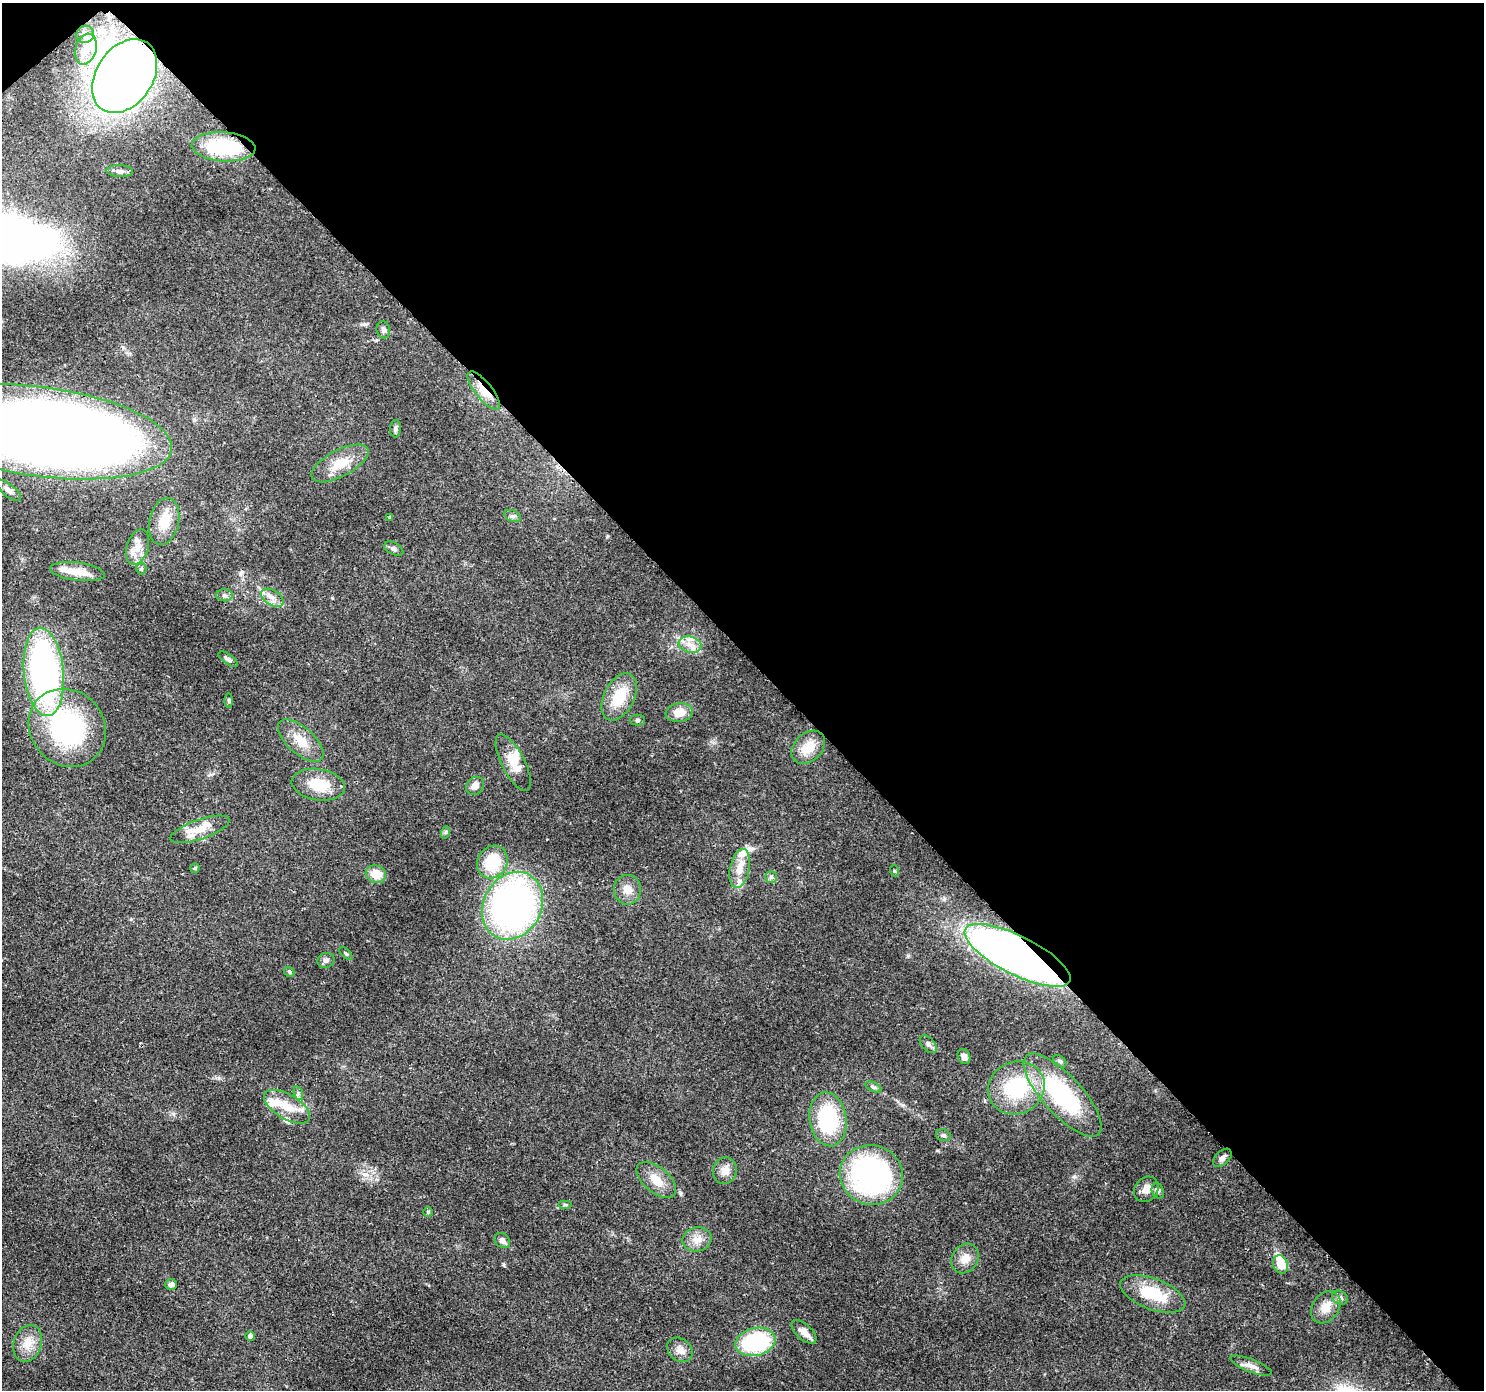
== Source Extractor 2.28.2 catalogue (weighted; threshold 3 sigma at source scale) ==
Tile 3 of 4 x 4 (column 3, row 1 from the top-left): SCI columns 3055-4536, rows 4393-5780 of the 6113 x 6069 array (HDU 1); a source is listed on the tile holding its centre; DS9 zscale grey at full resolution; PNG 1486 x 1392 px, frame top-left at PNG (2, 3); each listed source drawn as its Kron ellipse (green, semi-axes under 4 px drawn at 4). Shown black and unused: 47% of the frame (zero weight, under 3 of 4 exposures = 7% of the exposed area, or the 3 px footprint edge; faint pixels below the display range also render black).
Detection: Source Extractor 2.28.2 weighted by HDU 2 'WHT'; one run over the whole footprint, this tile lists its part. Background 0.13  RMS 0.0047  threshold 0.0213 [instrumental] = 3 sigma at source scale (4.5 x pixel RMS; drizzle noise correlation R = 1.50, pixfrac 1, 0.0396/0.0396 arcsec/px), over >= 5 px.
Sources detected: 90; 3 inside a brighter object's white glare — neither listed nor drawn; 8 inside a brighter listed object's ellipse — not listed separately; the other 79 listed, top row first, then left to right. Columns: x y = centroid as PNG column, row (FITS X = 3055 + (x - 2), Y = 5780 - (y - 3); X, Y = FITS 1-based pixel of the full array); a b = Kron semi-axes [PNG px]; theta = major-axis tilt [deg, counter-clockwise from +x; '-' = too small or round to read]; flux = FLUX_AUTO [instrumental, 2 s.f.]
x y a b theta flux
85 34 9 8 - 2.7
86 49 16 10 73 6
125 76 40 28 56 480
224 147 32 14 -4 30
120 171 13 6 -1 1.9
383 330 8 6 -76 1.4
484 391 23 8 -51 7.9
395 429 9 5 85 1.1
41 432 132 44 -8 890
340 463 31 13 28 11
8 490 15 6 -39 2.2
512 516 9 5 -26 1.3
390 517 4 3 - 0.6
164 521 24 14 77 10
138 547 18 10 73 5.5
394 549 10 6 -26 1.4
141 569 5 5 - 0.74
78 572 28 9 -7 7.9
224 595 8 6 0 1.3
272 598 12 7 -31 3.2
690 645 11 8 -16 3.8
228 659 11 5 -36 1.3
44 672 44 20 -84 150
619 697 25 15 63 15
229 700 7 3 90 0.6
679 713 14 9 8 6.7
637 720 7 5 0 1.1
67 728 41 36 -48 75
301 741 28 13 -41 8.9
808 747 19 14 43 8.8
513 763 31 11 -63 8.4
318 785 27 15 -9 13
475 786 10 8 47 3
200 829 31 9 19 8
446 832 6 4 70 0.77
492 862 17 14 59 19
195 868 4 4 - 0.58
740 868 20 9 78 6.9
895 871 5 3 - 0.48
376 874 10 8 -19 7.7
771 877 6 5 - 1
627 890 15 13 90 4.8
512 906 35 29 60 190
346 953 8 3 -45 0.58
1017 955 58 19 -27 380
326 960 8 7 - 1.7
289 972 5 4 - 0.65
928 1044 11 6 -46 1.6
964 1057 7 6 - 1.9
1060 1061 7 5 -39 0.89
873 1087 8 4 -26 0.91
1016 1088 29 26 25 34
298 1093 7 4 -72 0.99
1062 1095 53 19 -47 51
287 1107 26 12 -31 11
828 1119 27 18 -81 37
943 1135 7 5 -16 0.99
1222 1158 11 6 44 1.8
725 1171 13 11 75 4
871 1175 32 29 -15 98
656 1180 23 12 -41 7.5
1146 1189 14 11 51 4.3
1158 1191 8 6 -68 1.2
566 1205 7 4 0 0.65
428 1212 5 4 - 0.51
697 1239 15 12 12 4.8
502 1241 8 6 -42 2.1
965 1258 15 13 56 4.9
1280 1264 9 7 -70 6.8
171 1285 6 5 - 1.7
1153 1294 34 15 -20 21
1340 1298 8 6 -31 1.6
1326 1307 17 13 54 6.1
804 1332 15 7 -42 4
250 1336 5 5 - 1.4
756 1342 20 14 14 46
28 1343 19 14 71 7.1
680 1350 14 11 -37 3.6
1251 1366 22 6 -21 3.3
Overlapping masked pixels (flux is a lower limit): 6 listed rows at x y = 125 76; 224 147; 484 391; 41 432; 44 672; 1017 955
Isophote crosses this tile's border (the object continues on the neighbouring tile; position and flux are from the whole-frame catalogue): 1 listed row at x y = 41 432
Unlisted compact peaks at least as high as the median listed source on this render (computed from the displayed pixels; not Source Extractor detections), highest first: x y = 680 1193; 1074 1176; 219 1078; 173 1114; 908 956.